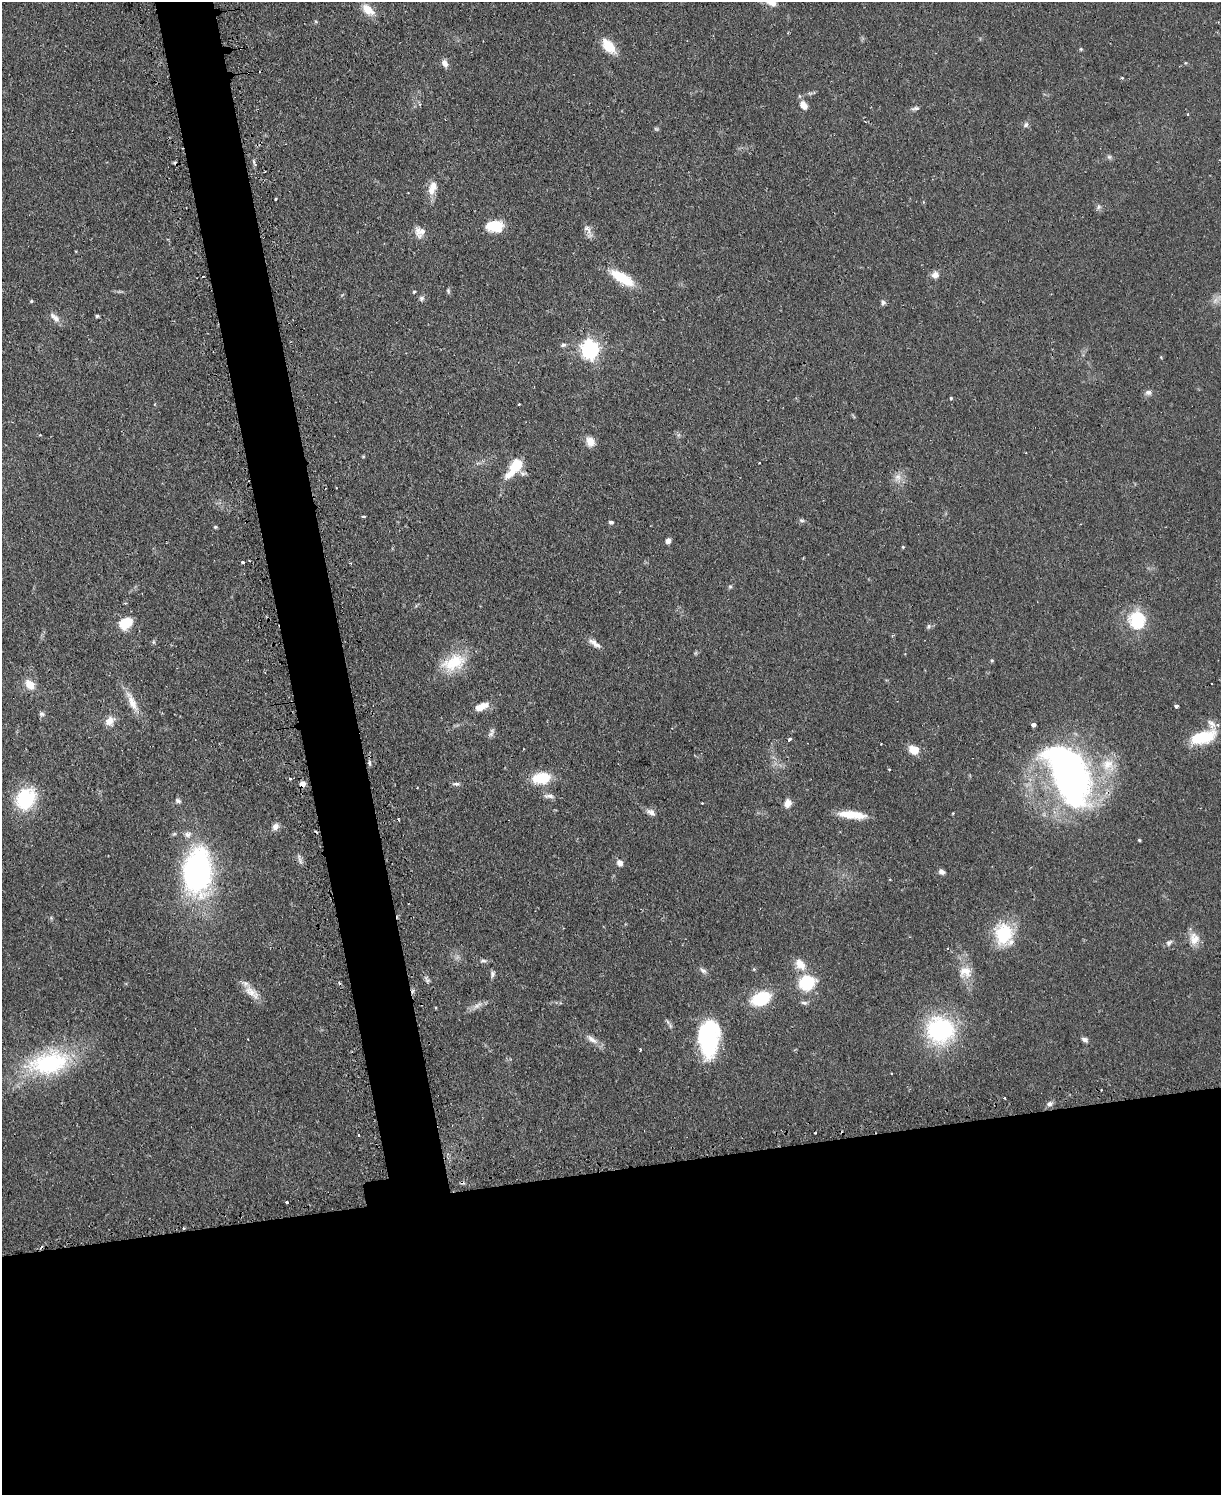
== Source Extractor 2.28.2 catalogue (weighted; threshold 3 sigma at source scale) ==
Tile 11 of 4 x 3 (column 3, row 3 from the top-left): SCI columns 2470-3688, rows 160-1652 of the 4939 x 4911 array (HDU 1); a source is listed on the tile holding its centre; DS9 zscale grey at full resolution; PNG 1223 x 1497 px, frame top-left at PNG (2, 2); no overlay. Shown black and unused: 26% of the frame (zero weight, under 2 of 3 exposures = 4% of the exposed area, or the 3 px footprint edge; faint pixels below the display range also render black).
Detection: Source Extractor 2.28.2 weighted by HDU 2 'WHT'; one run over the whole footprint, this tile lists its part. Background 0.0624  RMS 0.0051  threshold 0.023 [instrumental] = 3 sigma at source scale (4.5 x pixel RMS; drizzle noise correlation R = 1.50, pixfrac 1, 0.05/0.05 arcsec/px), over >= 5 px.
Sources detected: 126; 1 too faint to see at this stretch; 9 cosmic-ray / hot-pixel residue — not listed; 5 inside a brighter listed object's ellipse — not listed separately; the other 111 listed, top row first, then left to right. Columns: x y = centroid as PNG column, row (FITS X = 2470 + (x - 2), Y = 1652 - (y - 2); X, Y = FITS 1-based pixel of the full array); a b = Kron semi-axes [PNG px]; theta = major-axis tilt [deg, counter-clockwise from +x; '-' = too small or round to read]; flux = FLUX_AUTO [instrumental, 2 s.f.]
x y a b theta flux
771 2 14 8 -20 5.1
368 10 19 10 -41 6.5
608 46 17 10 -48 11
1081 49 5 4 - 0.59
445 63 10 7 -67 2.6
1122 78 4 3 - 0.49
420 104 5 3 - 0.56
804 105 11 7 -50 4.1
915 108 11 5 10 1.3
1188 114 3 3 - 0.58
1026 125 9 5 46 1.3
1109 157 7 5 -43 1
254 162 6 4 -72 0.87
431 190 13 10 -64 4.5
275 199 3 2 - 0.66
1098 207 7 4 71 0.97
495 226 19 12 2 12
586 228 7 6 - 1.5
422 231 21 8 57 3.2
935 275 9 9 - 2.6
622 278 28 9 -31 17
448 291 6 5 - 0.79
414 292 4 3 - 0.65
422 298 7 7 - 1.3
1215 300 12 5 63 2.1
31 301 4 3 - 0.6
883 302 7 6 - 1.3
97 316 4 3 - 0.88
55 317 17 7 -43 3.2
563 345 7 5 10 1.1
590 349 7 7 - 200
1161 357 5 3 - 0.43
1148 392 8 7 - 1.8
951 398 4 4 - 0.59
519 404 2 2 - 0.56
590 442 13 10 -63 4.2
759 463 3 2 - 0.71
516 466 16 11 49 13
898 477 10 9 - 3.4
364 516 3 2 - 0.92
802 520 8 4 -18 0.95
611 522 5 4 - 1.2
215 527 5 5 - 0.66
668 541 6 5 - 1.9
903 547 4 3 - 0.52
243 562 3 3 - 1.3
730 587 5 5 - 0.75
1137 620 24 22 -84 19
126 623 17 12 35 10
929 626 6 5 - 0.95
594 643 17 6 -36 3.3
992 660 5 4 - 0.62
453 662 34 20 22 18
30 685 11 8 -46 7.3
132 702 30 9 -65 7.3
484 705 12 8 22 4
1176 706 4 4 - 1.9
41 714 7 7 - 1.2
109 721 12 10 50 4.3
1033 724 4 3 - 13
491 733 13 6 67 1.7
1203 737 32 14 18 19
789 739 5 3 - 1.2
915 749 8 5 -1 13
369 763 7 4 85 1
1108 765 20 17 -35 12
889 769 3 3 - 0.49
1069 776 62 33 -66 240
541 778 15 9 6 21
290 779 3 3 - 0.99
302 784 5 5 - 4.2
456 784 10 4 4 1.2
548 796 15 5 -5 2.2
25 799 22 19 59 34
178 801 8 6 -27 1.4
702 803 2 2 - 0.37
788 803 10 8 73 3.5
651 813 11 8 -35 2.5
852 815 30 8 -6 11
275 827 9 7 49 2.7
188 834 10 9 - 2.5
1139 840 3 3 - 0.57
299 859 16 3 -72 1.4
620 863 8 6 -55 2.6
197 872 32 20 86 150
942 872 7 6 - 1.8
1004 934 22 18 87 27
1194 939 17 13 -79 5.6
1169 943 9 6 41 1.5
483 961 9 4 0 1.2
800 964 15 10 -45 6
754 969 4 4 - 0.56
703 970 11 6 -37 1.7
965 972 18 16 3 7.3
492 974 9 5 82 1.4
807 983 12 11 - 28
252 992 25 11 -39 6.4
761 998 16 10 22 29
804 1003 9 5 -6 1.3
477 1005 16 6 36 2.9
668 1022 7 4 -70 0.93
940 1030 28 26 -7 61
708 1038 34 19 87 61
592 1039 15 7 -32 3.5
1085 1040 8 5 -25 1.5
49 1063 57 30 11 54
1005 1098 3 3 - 1.2
1049 1104 7 6 - 1.6
358 1135 3 3 - 1.1
287 1202 3 3 - 0.93
184 1228 3 2 - 0.8
Overlapping masked pixels (flux is a lower limit): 1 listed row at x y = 302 784
Isophote crosses this tile's border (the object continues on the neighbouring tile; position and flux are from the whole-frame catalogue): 1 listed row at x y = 771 2